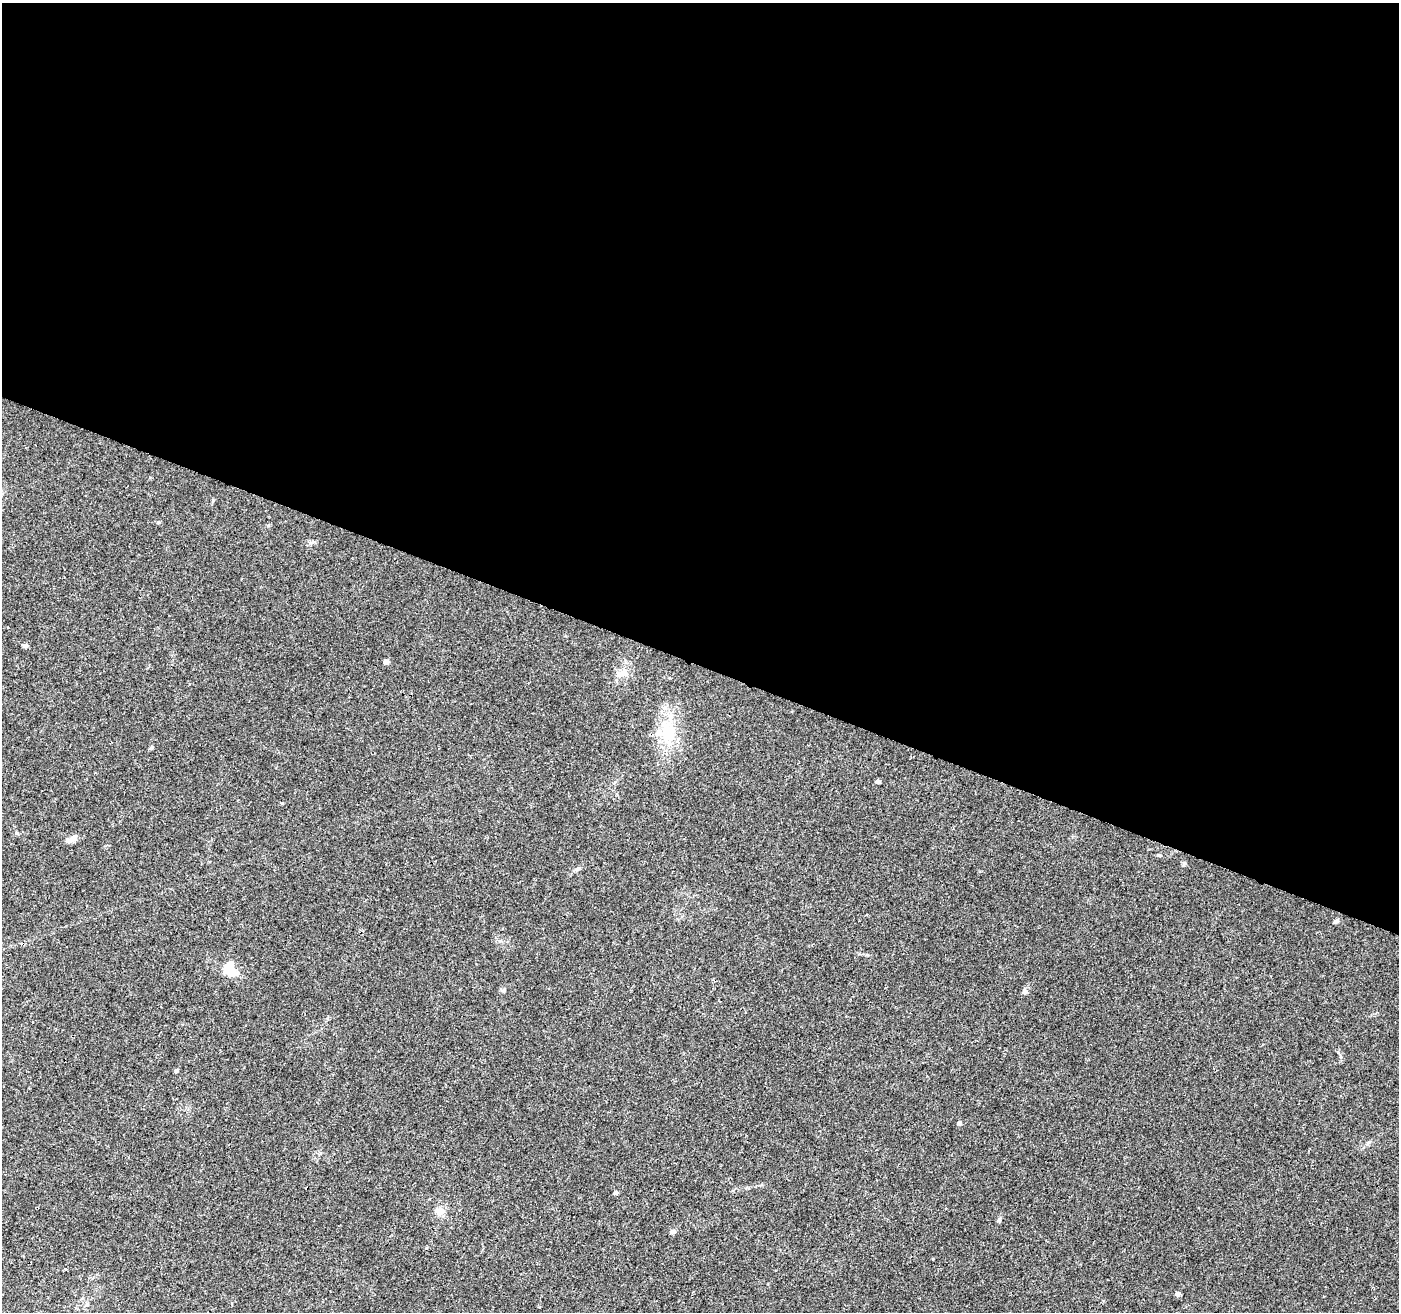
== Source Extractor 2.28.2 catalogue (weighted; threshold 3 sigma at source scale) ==
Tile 3 of 4 x 4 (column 3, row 1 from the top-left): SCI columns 2797-4193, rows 4145-5454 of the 5603 x 5731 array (HDU 1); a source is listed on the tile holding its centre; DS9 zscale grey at full resolution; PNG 1401 x 1314 px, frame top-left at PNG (2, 3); no overlay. Shown black and unused: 51% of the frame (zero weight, under 3 of 4 exposures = <1% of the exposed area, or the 3 px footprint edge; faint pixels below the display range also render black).
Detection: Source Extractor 2.28.2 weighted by HDU 2 'WHT'; one run over the whole footprint, this tile lists its part. Background 0.0226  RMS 0.0034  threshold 0.0152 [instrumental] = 3 sigma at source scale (4.5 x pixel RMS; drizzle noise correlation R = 1.50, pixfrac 1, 0.0396/0.0396 arcsec/px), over >= 5 px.
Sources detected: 26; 1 inside a brighter object's white glare — not listed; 2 inside a brighter listed object's ellipse — not listed separately; the other 23 listed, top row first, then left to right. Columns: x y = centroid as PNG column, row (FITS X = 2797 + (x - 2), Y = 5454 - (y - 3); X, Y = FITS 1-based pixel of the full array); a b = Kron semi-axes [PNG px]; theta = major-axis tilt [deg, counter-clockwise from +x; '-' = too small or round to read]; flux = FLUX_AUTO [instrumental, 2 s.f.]
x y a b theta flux
312 542 7 4 18 0.7
24 646 7 5 -19 0.77
386 662 5 4 - 1.5
622 673 20 9 10 2.8
668 733 28 20 -83 13
151 747 6 4 68 0.47
878 782 4 4 - 0.95
17 833 6 3 -18 0.4
74 838 9 7 38 1.9
1159 855 6 3 -19 0.38
1184 864 6 5 - 0.49
578 868 6 4 1 0.54
1336 921 8 4 29 0.68
231 971 16 11 -40 5.4
1025 992 8 6 51 0.94
176 1071 4 4 - 0.63
959 1123 5 4 - 0.71
616 1193 5 4 - 0.74
440 1212 11 10 - 2.8
999 1220 7 5 73 0.61
672 1232 8 5 25 0.71
1178 1294 6 6 - 0.71
87 1304 7 4 45 0.59
Unlisted compact peaks at least as high as the median listed source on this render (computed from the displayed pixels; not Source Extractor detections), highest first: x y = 158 522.